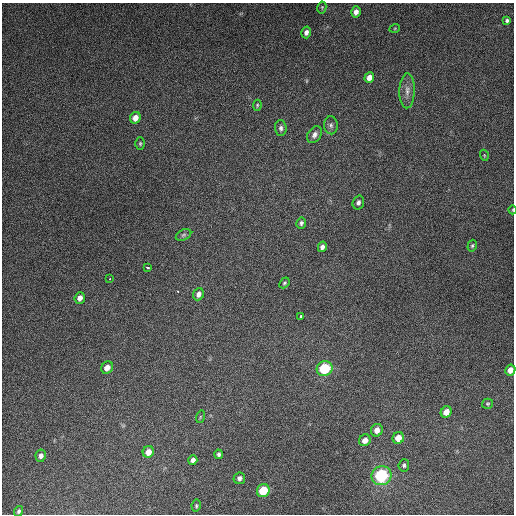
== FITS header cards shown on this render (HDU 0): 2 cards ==
NAXIS1  =                  512
NAXIS2  =                  512

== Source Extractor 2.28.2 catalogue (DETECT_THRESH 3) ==
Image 512 x 512 px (HDU 0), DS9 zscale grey, 1 PNG px = 1 image px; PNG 516 x 516 px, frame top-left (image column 1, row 512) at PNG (2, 3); each listed source drawn as its Kron ellipse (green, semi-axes under 4 px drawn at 4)
Background 4790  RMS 310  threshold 920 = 3 sigma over >= 5 px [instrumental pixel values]
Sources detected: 45; all 45 listed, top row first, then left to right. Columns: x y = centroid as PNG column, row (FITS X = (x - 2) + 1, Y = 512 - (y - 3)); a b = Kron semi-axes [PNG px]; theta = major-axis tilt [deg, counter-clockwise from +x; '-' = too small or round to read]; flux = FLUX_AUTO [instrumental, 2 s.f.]
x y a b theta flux
322 7 6 4 79 2.4e+04
356 12 5 5 - 9.9e+04
507 21 4 4 - 4.0e+04
395 28 5 3 - 1.7e+04
306 32 6 5 - 7.8e+04
369 77 5 4 - 1.3e+05
407 91 18 7 89 1.5e+05
257 105 5 4 - 2.4e+04
135 118 6 5 - 1.6e+05
331 125 9 7 -85 6.8e+04
281 128 8 6 -86 5.6e+04
314 135 9 6 57 8.6e+04
140 143 6 4 90 3.1e+04
484 155 5 3 - 1.9e+04
358 202 7 5 72 6.1e+04
513 210 4 3 - 1.5e+04
301 223 5 5 - 4.8e+04
183 235 8 5 27 4.7e+04
472 246 6 4 74 3.2e+04
322 247 5 4 - 7.6e+04
147 267 3 3 - 3.1e+04
110 279 3 2 - 1.1e+04
284 283 6 4 49 3.2e+04
198 294 6 5 - 9.4e+04
80 298 6 5 - 1.0e+05
301 316 3 3 - 8.7e+04
107 368 6 5 - 1.4e+05
325 369 8 7 - 1.1e+06
510 370 5 5 - 1.6e+05
488 404 5 5 - 3.1e+04
446 412 6 5 - 1.9e+05
200 417 6 4 72 2.4e+04
377 430 6 5 - 1.3e+05
398 438 6 5 - 2.3e+05
365 440 6 5 - 1.3e+05
148 452 6 5 - 1.8e+05
219 454 4 4 - 4.8e+04
41 456 6 5 - 7.1e+04
193 460 5 4 - 6.9e+04
404 465 6 5 - 4.2e+04
382 476 10 9 - 1.6e+06
239 478 6 5 - 6.6e+04
263 491 7 6 - 6.8e+05
196 506 6 4 79 2.9e+04
18 511 5 4 - 3.9e+04
At the frame edge (FLAGS 8, measured only in part): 2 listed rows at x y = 513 210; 510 370